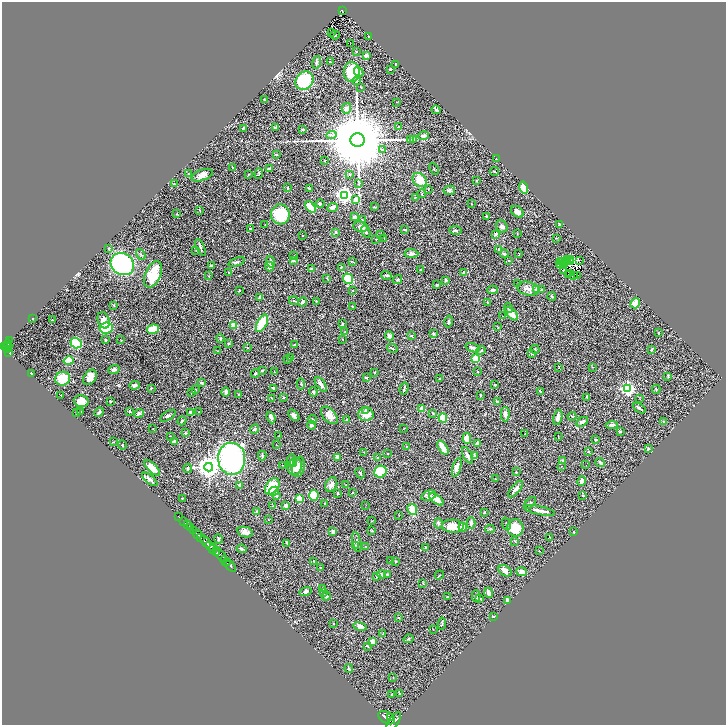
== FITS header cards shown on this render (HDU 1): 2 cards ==
NAXIS1  =                 1448
NAXIS2  =                 1445

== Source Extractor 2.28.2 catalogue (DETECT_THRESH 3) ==
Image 1448 x 1445 px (HDU 1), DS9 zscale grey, zoomed out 1/2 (1 PNG px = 2 x 2 image px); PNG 728 x 727 px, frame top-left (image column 1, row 1445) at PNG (2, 2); each listed source drawn as its Kron ellipse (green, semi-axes under 4 px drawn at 4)
Background 0.838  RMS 0.03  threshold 0.09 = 3 sigma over >= 5 px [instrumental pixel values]
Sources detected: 446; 48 cannot appear on this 1/2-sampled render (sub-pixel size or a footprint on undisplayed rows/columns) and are neither listed nor drawn; the other 398 listed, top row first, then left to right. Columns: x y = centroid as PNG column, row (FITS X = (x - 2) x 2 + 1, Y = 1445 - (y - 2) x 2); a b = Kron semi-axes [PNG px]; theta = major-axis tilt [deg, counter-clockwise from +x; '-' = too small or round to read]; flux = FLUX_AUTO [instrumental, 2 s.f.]
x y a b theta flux
342 10 4 2 - 120
332 32 2 1 - 1.9
335 35 5 3 - 6.6
368 36 2 1 - 2.9
350 44 2 1 - 2.2
356 51 2 2 - 5.2
366 55 2 2 - 68
317 62 6 4 75 12
331 62 4 3 - 5.1
396 64 2 2 - 3.1
390 69 2 2 - 5.9
352 72 10 8 -89 210
359 72 5 4 - 24
304 81 10 8 50 320
357 81 4 4 - 10
361 87 2 1 - 2.6
264 100 3 2 - 4.1
397 102 2 2 - 1.5
346 108 5 4 - 24
436 110 4 2 - 19
275 127 3 3 - 8.7
399 127 2 2 - 2
243 128 3 2 - 3.6
303 129 3 2 - 6.3
331 135 5 3 - 9.9
423 136 5 4 - 21
410 139 3 3 - 3.6
413 139 4 1 - 2.3
357 140 7 7 - 100000
383 150 4 3 - 11
276 154 3 2 - 5.6
496 159 2 1 - 2.7
325 160 2 2 - 1.8
233 168 3 3 - 3.4
269 168 4 2 - 11
434 169 6 2 -65 4.1
494 172 4 3 - 4.2
259 173 5 2 - 6.3
188 174 3 2 - 2.4
350 174 2 2 - 5.2
202 175 11 5 19 39
248 175 3 2 - 2.9
420 180 8 6 -44 77
476 180 3 2 - 3.2
174 184 3 2 - 3
359 184 3 2 - 4.3
524 187 6 4 -75 91
287 188 3 2 - 2.7
309 188 4 2 - 5.4
428 189 2 2 - 2.4
449 190 6 4 12 11
422 194 4 2 - 3.7
344 195 4 4 - 2000
415 197 2 2 - 2.4
356 199 4 4 - 52
320 204 4 4 - 11
471 204 2 1 - 2.5
310 207 6 3 -50 92
333 207 6 3 24 27
374 207 4 2 - 5.3
200 210 2 2 - 2.5
517 212 7 5 -36 25
177 214 2 2 - 5.2
280 214 10 9 - 240
355 217 4 3 - 19
487 217 3 3 - 4
362 220 2 2 - 3.6
560 224 4 2 - 6.4
265 225 2 2 - 2.2
502 226 6 5 - 16
361 227 7 5 -9 25
250 228 3 2 - 4
405 230 4 2 - 5.9
455 230 6 3 -8 8.5
366 231 6 4 -68 11
336 232 3 3 - 7.7
380 234 2 2 - 1.9
496 234 3 2 - 32
517 234 2 2 - 2.2
303 235 2 1 - 2.1
384 238 2 2 - 1.9
556 238 3 2 - 2.5
376 239 2 2 - 3.8
200 247 9 3 -65 10
109 249 3 2 - 3.5
499 250 3 3 - 5.2
196 251 3 2 - 2.5
411 253 7 4 -4 17
141 254 6 3 -60 7.5
504 254 4 3 - 11
519 254 4 1 - 2.2
294 256 3 3 - 3.7
570 259 2 1 - 2.1
293 260 4 4 - 12
567 260 3 1 - 1.9
352 261 3 2 - 2.4
509 261 3 2 - 2.4
561 261 2 1 - 0.69
563 261 2 2 - 1.8
579 261 3 1 - 5.5
236 262 8 2 21 7.9
270 262 6 3 -69 15
565 262 2 1 - 2
571 262 2 1 - 3.4
122 264 12 10 -35 970
559 264 4 3 - 12
564 265 3 2 - 1.3
211 266 4 3 - 16
270 267 4 3 - 38
341 267 3 3 - 7.1
311 269 3 2 - 5.1
420 269 2 2 - 2.8
563 270 2 1 - 2.7
229 272 3 2 - 2.1
463 273 4 3 - 6.2
570 273 2 1 - 2.3
153 274 14 7 66 190
386 275 5 3 - 8.2
568 275 2 1 - 2.5
573 275 2 1 - 1.7
577 275 3 2 - 7.1
209 276 2 2 - 3.9
327 279 3 2 - 2.6
348 279 5 4 - 120
397 280 5 4 - 7.2
445 280 2 2 - 32
518 284 2 2 - 2.2
437 285 4 3 - 7.1
528 289 11 6 -12 30
537 289 2 2 - 51
239 290 2 2 - 3
352 290 2 2 - 3.3
492 290 5 3 - 9.4
541 290 3 3 - 9
552 296 4 3 - 5
260 297 3 3 - 13
294 301 5 1 - 3
316 301 3 2 - 3.1
303 302 5 2 - 12
488 303 3 2 - 7.4
635 303 5 4 - 74
114 305 3 1 - 1.6
352 306 3 2 - 4
508 308 5 2 - 5.7
512 314 8 3 -45 66
502 316 2 1 - 5.6
33 318 2 1 - 1.8
52 320 2 2 - 4.6
104 320 8 5 -72 34
448 321 6 3 78 6.8
262 323 9 4 61 160
342 323 4 2 - 4.7
234 325 4 3 - 110
498 327 4 2 - 2.8
106 328 7 5 7 130
153 329 6 4 11 100
345 332 2 2 - 7.3
433 333 3 2 - 9.2
659 333 2 2 - 3.3
411 335 4 3 - 5.6
389 336 5 3 - 27
220 338 4 3 - 9.1
9 340 2 2 - 33
106 340 3 3 - 4.6
121 340 2 2 - 2.8
343 340 2 1 - 1.5
76 343 6 5 - 310
228 344 3 3 - 5.1
8 345 6 2 -78 390
294 345 3 3 - 5.5
6 346 3 2 - 330
4 347 2 2 - 530
247 348 3 2 - 2.6
392 348 5 2 - 5.4
473 348 7 4 -20 17
535 349 4 2 - 3.7
652 349 3 2 - 5.4
7 350 3 2 - 280
481 350 4 2 - 4.4
218 351 2 1 - 1.6
9 352 3 2 - 280
532 354 3 3 - 7.3
290 358 3 3 - 4.3
475 358 3 2 - 190
287 359 3 2 - 1.7
69 361 5 4 - 69
559 367 4 1 - 2.2
592 367 2 2 - 2.2
114 369 6 4 23 15
262 370 3 2 - 8.4
275 372 3 1 - 3.6
374 372 2 2 - 3.6
478 372 3 3 - 2.6
31 373 2 1 - 2
255 373 4 3 - 5.6
90 377 8 6 54 42
366 377 3 3 - 5.8
668 377 3 2 - 3.4
63 379 7 7 - 120
439 379 2 2 - 5.4
201 383 4 3 - 7.5
301 384 5 2 - 5.1
321 384 8 3 -54 18
134 385 5 3 - 11
495 385 2 2 - 5.4
151 388 3 2 - 3.7
274 388 3 2 - 9.6
404 389 6 1 73 6.2
627 389 4 3 - 1300
656 389 4 3 - 5.5
195 390 3 3 - 4
191 392 2 2 - 2
226 392 5 3 - 14
313 392 4 3 - 9.6
541 392 4 2 - 14
61 395 2 1 - 3.6
239 395 3 2 - 7.6
480 395 3 3 - 6
587 397 4 2 - 6.1
272 398 3 2 - 5.2
284 398 4 2 - 4
640 399 3 2 - 2.7
81 401 7 6 - 70
110 401 2 2 - 7.7
497 401 3 3 - 9.1
639 408 7 2 -32 12
422 409 3 3 - 53
365 410 4 4 - 7.2
129 411 3 3 - 7.5
81 412 2 2 - 2.4
99 412 5 3 - 9
190 412 3 3 - 5.6
198 412 2 2 - 2.4
77 413 3 2 - 3.3
139 413 5 4 - 16
433 413 3 2 - 4
366 414 8 6 1 56
505 414 7 4 90 24
294 415 7 4 -50 18
329 415 10 6 -48 50
168 416 9 3 32 11
572 416 4 2 - 2.9
558 417 8 4 77 25
271 418 6 3 -70 18
443 418 4 4 - 170
312 419 4 3 - 5.4
347 419 3 2 - 5.5
182 421 5 2 - 7
582 422 6 4 33 18
664 422 3 3 - 4
311 425 4 3 - 15
612 425 6 2 5 16
153 429 2 1 - 1.8
255 429 5 4 - 9.2
403 429 2 1 - 1.4
620 432 2 2 - 3.7
185 433 2 2 - 6.2
525 434 2 1 - 3
279 435 3 2 - 2.5
170 436 2 1 - 1.8
558 437 4 2 - 4.4
467 438 5 4 - 49
595 440 4 2 - 13
174 441 4 3 - 14
114 442 3 2 - 2.8
478 443 3 3 - 20
122 445 5 2 - 3.8
276 445 2 1 - 1.7
406 447 2 2 - 2.3
443 448 8 3 -58 64
648 449 4 3 - 6.5
589 451 2 2 - 5.5
364 452 2 2 - 1.9
388 453 2 2 - 3.3
467 455 9 4 -63 16
474 455 4 3 - 5
262 456 5 2 - 6.1
337 457 3 3 - 20
377 457 4 3 - 4.4
232 459 16 13 -88 1200
291 460 6 3 80 12
563 461 3 3 - 13
600 462 5 3 - 15
294 463 2 2 - 6.3
283 465 2 1 - 1.9
586 465 2 1 - 1.2
295 466 8 7 - 36
561 466 2 1 - 1.5
209 467 4 4 - 4800
298 467 10 6 79 43
457 467 9 3 73 26
152 468 10 4 -44 48
188 468 4 3 - 7.5
380 472 6 5 - 180
516 472 2 2 - 6
360 473 5 2 - 5.9
150 479 9 3 -39 19
495 479 2 2 - 2.1
582 481 5 4 - 30
239 485 4 3 - 7.6
331 485 7 5 69 24
346 485 2 2 - 2.3
272 486 9 6 55 150
516 489 10 3 50 23
274 491 5 4 - 14
353 492 3 2 - 2.8
338 493 3 3 - 5.7
314 495 5 4 - 140
429 495 7 5 18 17
583 495 4 2 - 4
276 496 4 3 - 5.9
182 498 2 2 - 3.7
299 499 4 3 - 100
436 499 8 4 -36 72
325 503 2 2 - 3.3
530 503 7 3 45 10
366 505 3 2 - 2
273 506 3 2 - 1.9
286 506 3 3 - 16
412 509 6 5 - 80
540 511 15 3 -12 28
257 512 4 3 - 6.6
484 512 3 2 - 9.5
399 515 3 2 - 1.9
178 516 3 1 - 17
268 519 2 2 - 1.6
183 521 2 1 - 19
371 521 3 2 - 3
438 523 5 3 - 8.6
471 523 6 3 88 15
187 524 2 1 - 35
506 524 6 3 -69 6.7
453 526 11 6 -4 110
463 527 4 4 - 29
190 528 3 2 - 190
515 528 8 8 - 140
490 529 5 3 - 6.2
194 530 3 2 - 330
333 531 4 3 - 12
372 531 3 2 - 3.9
245 532 8 5 -12 26
573 532 2 2 - 2.8
197 534 5 2 - 1700
201 537 2 2 - 840
550 537 2 1 - 2.1
219 539 4 2 - 6.5
206 541 7 3 -54 3400
515 541 3 2 - 2.1
357 542 10 3 -79 16
287 543 4 2 - 7.8
355 545 3 2 - 3.7
211 546 6 3 -19 1400
366 547 3 2 - 5.4
426 548 3 3 - 9.2
213 549 4 2 - 580
242 549 5 3 - 5.4
539 551 3 2 - 2.2
217 553 4 2 - 840
221 555 9 4 -50 1000
391 560 3 2 - 2
225 561 5 2 - 1800
314 561 3 2 - 3
396 561 3 2 - 4.5
230 566 7 3 -48 2200
321 568 3 2 - 2.7
505 571 7 5 -31 29
522 572 6 4 -13 27
381 574 4 3 - 10
387 574 2 2 - 15
439 575 5 2 - 3.3
376 576 3 2 - 3.9
423 584 4 2 - 3.3
322 589 3 3 - 5.1
305 592 6 4 17 11
324 593 3 3 - 5.2
489 593 5 3 - 27
326 596 5 3 - 6.5
476 596 5 2 - 7.6
448 597 4 2 - 3.9
480 598 3 2 - 6.7
507 600 4 2 - 28
493 617 3 2 - 3
398 618 2 2 - 16
333 624 2 2 - 4.4
442 624 6 3 82 6.6
360 626 6 4 -14 27
433 629 2 1 - 1.6
383 634 3 2 - 3.1
408 639 5 3 - 6.9
373 642 4 4 - 37
367 646 4 3 - 4.3
349 669 4 3 - 7.7
393 677 3 2 - 2.1
392 694 3 2 - 8.1
400 694 3 2 - 3.9
391 717 3 2 - 1400
387 718 9 5 -29 6100
394 721 10 5 54 6400
At the frame edge (FLAGS 8, measured only in part): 1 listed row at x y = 394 721
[48 sub-pixel or undisplayed-footprint detections neither listed nor drawn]